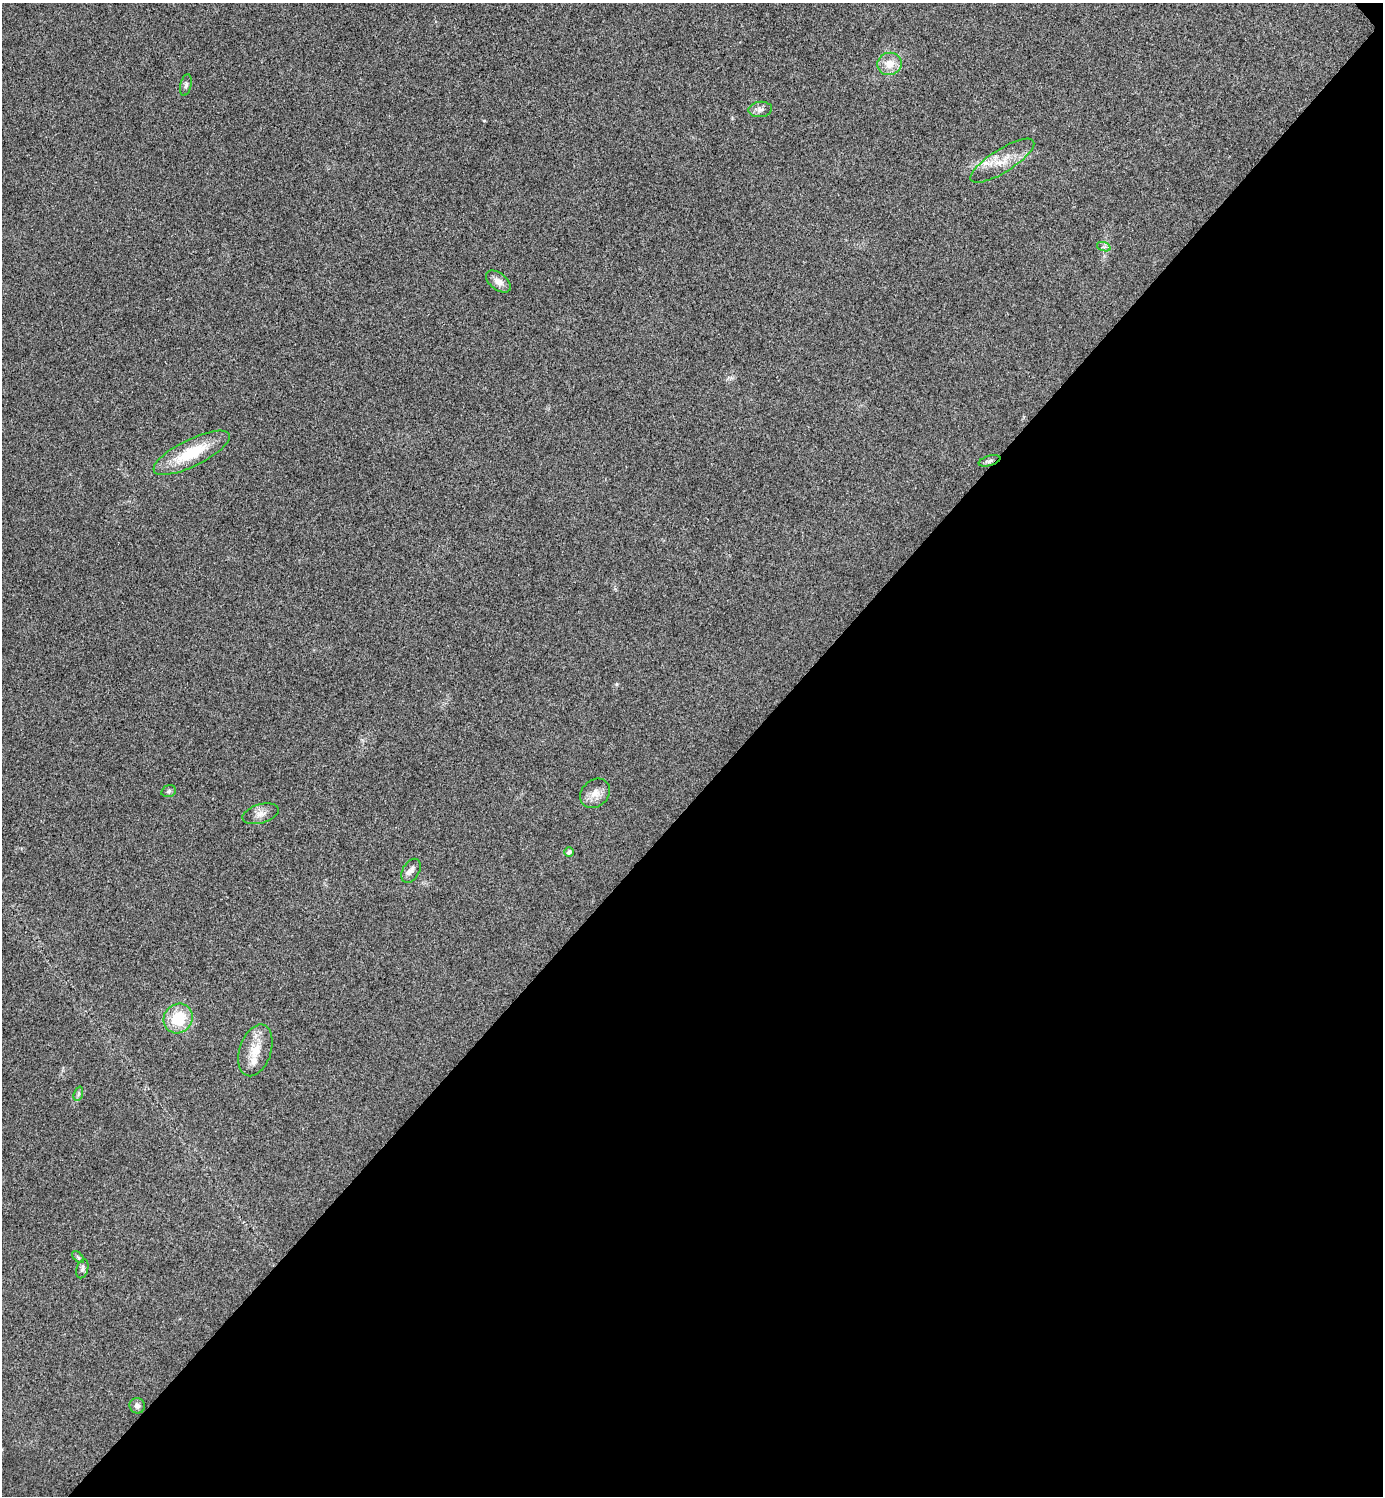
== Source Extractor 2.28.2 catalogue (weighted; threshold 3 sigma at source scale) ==
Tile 12 of 4 x 4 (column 4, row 3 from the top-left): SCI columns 4303-5683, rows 1501-2994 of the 5984 x 5984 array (HDU 1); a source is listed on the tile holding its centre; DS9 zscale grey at full resolution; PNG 1385 x 1498 px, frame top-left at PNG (2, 3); each listed source drawn as its Kron ellipse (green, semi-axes under 4 px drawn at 4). Shown black and unused: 47% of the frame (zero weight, under 3 of 4 exposures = <1% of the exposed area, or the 3 px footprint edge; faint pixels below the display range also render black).
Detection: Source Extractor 2.28.2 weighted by HDU 2 'WHT'; one run over the whole footprint, this tile lists its part. Background 0.0208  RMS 0.0056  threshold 0.0253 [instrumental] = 3 sigma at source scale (4.5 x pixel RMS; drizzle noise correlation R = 1.50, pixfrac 1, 0.05/0.05 arcsec/px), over >= 5 px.
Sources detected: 20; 1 inside a brighter listed object's ellipse — not listed separately; the other 19 listed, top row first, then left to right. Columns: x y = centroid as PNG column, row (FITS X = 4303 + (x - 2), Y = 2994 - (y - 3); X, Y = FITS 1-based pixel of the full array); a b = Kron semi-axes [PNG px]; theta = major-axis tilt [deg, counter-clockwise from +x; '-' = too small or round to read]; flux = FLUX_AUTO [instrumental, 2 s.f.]
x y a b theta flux
889 64 12 11 - 7.7
186 85 11 5 77 1.7
760 109 12 7 6 2.5
1002 161 37 11 32 12
1104 247 7 4 -18 1.2
498 281 14 8 -38 4.1
192 453 42 13 26 25
989 461 11 5 16 1.5
169 791 7 5 17 1.2
595 793 16 13 43 5.9
261 814 18 9 16 4.2
569 852 5 4 - 1.7
411 871 13 8 60 2.9
178 1018 15 14 - 20
255 1050 27 16 71 11
78 1094 7 4 71 1.3
78 1257 7 4 -45 0.89
82 1269 10 5 74 1.6
137 1406 8 7 - 2.4
Overlapping masked pixels (flux is a lower limit): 1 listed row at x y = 989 461